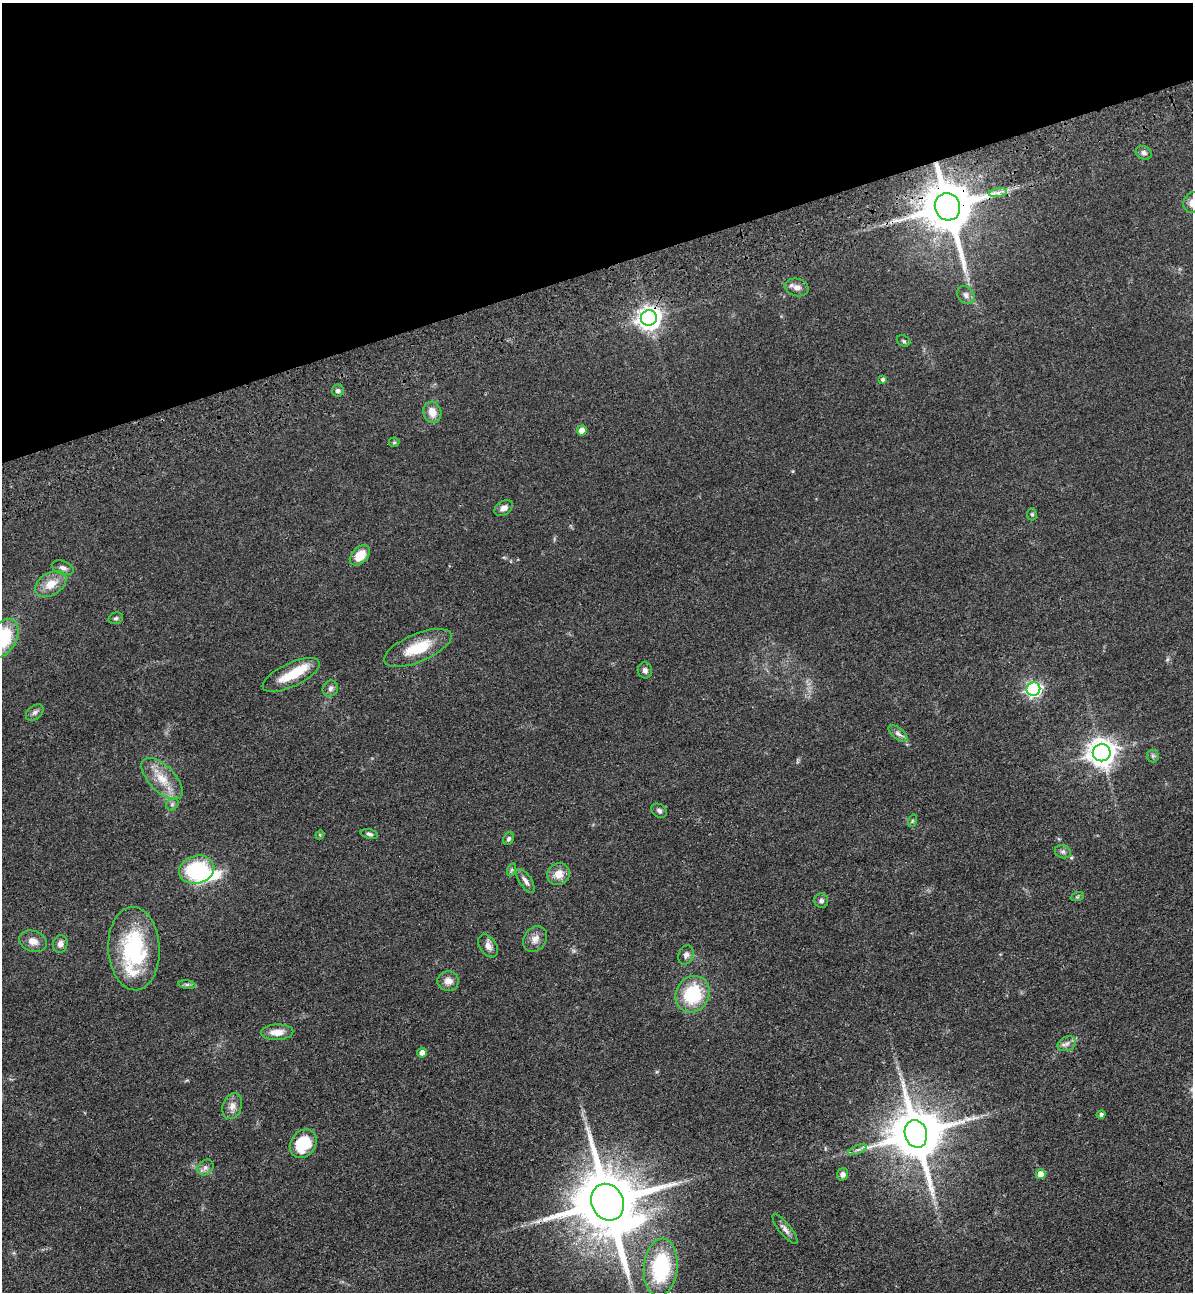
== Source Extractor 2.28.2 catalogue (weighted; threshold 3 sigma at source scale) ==
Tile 3 of 4 x 4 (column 3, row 1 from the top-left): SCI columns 2690-3880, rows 3984-5273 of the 5261 x 5389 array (HDU 1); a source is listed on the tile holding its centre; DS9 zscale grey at full resolution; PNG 1195 x 1294 px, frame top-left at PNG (2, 3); each listed source drawn as its Kron ellipse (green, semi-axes under 4 px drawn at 4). Shown black and unused: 21% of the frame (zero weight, under 3 of 4 exposures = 6% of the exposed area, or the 3 px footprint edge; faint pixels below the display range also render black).
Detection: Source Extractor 2.28.2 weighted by HDU 2 'WHT'; one run over the whole footprint, this tile lists its part. Background 0.0538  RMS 0.0057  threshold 0.0259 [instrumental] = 3 sigma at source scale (4.5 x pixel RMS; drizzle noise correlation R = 1.50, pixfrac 1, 0.05/0.05 arcsec/px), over >= 5 px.
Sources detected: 72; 3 inside a brighter object's white glare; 1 cosmic-ray / hot-pixel residue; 1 long thin detection or spike segment (spike, bleed or trail) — neither listed nor drawn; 1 inside a brighter listed object's ellipse — not listed separately; the other 66 listed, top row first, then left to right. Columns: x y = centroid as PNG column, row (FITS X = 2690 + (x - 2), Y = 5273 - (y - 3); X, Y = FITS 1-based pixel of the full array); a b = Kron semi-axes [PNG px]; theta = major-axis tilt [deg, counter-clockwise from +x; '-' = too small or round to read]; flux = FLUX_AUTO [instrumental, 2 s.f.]
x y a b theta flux
1144 153 8 6 -26 1.9
998 193 9 4 9 2.2
1192 203 10 9 - 4.2
947 207 14 12 -75 3300
797 287 12 8 -14 3.4
966 295 10 8 -50 2.6
649 318 8 7 - 410
903 341 7 5 -23 0.94
883 380 4 4 - 1.1
338 391 6 6 - 1.3
432 412 11 9 -69 6
582 431 5 5 - 5.4
394 442 5 5 - 0.79
504 508 10 6 33 2.9
1032 514 6 5 - 0.93
360 555 12 8 46 9.5
63 568 11 6 -20 2.5
51 584 17 11 32 8.6
116 618 7 5 14 1.1
3 638 21 13 61 32
418 648 36 14 23 19
645 670 8 7 - 1.9
291 675 31 12 25 15
330 688 8 7 - 2
1033 689 7 6 - 150
35 712 10 6 38 1.9
898 734 11 5 -38 2.3
1102 753 9 8 - 650
1153 756 6 6 - 1.2
162 779 26 13 -46 12
172 804 7 5 46 1.4
659 811 8 6 -35 1.6
912 821 6 4 71 0.79
369 834 9 4 -14 1.4
320 835 4 4 - 0.64
508 839 7 5 58 1.1
1063 852 8 6 -21 1.6
197 870 18 14 15 40
511 870 7 4 71 0.88
558 874 11 11 - 6.5
525 881 14 6 -56 2.7
1077 897 7 4 19 0.79
821 901 7 7 - 1.7
535 939 14 11 53 4.3
33 941 14 10 -19 4.6
60 944 9 7 73 3.1
488 946 12 8 -57 3.3
134 948 42 25 -87 53
686 955 10 7 69 2.4
448 981 11 10 - 4.2
187 984 8 4 -8 1.1
693 994 19 16 62 31
277 1032 16 8 3 6.3
1067 1044 9 7 26 2.5
422 1053 5 5 - 3.3
232 1106 13 9 73 3.9
1101 1115 4 4 - 1.6
916 1134 14 11 -73 3000
303 1144 15 12 53 22
858 1150 10 3 21 1.4
205 1167 9 7 37 2.1
843 1174 6 5 - 2.3
1041 1174 5 5 - 7.5
607 1202 19 16 -66 5400
785 1229 19 5 -51 2.8
661 1267 29 17 84 47
Overlapping masked pixels (flux is a lower limit): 2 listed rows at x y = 947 207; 649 318
Isophote crosses this tile's border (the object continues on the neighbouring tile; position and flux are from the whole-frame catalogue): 2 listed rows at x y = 1192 203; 3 638